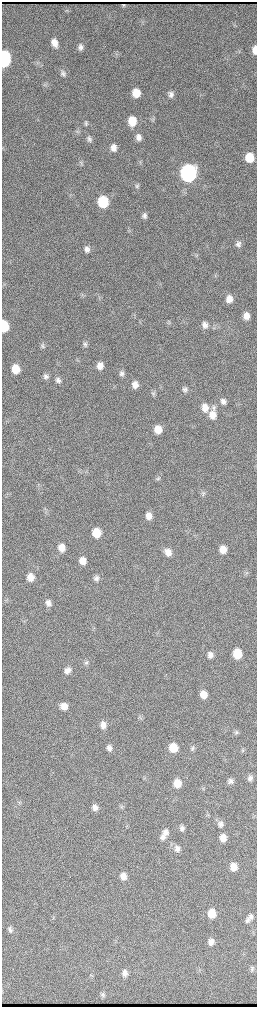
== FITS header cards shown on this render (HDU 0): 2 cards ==
NAXIS1  =                  510 / length of data axis 1
NAXIS2  =                 2010 / length of data axis 2

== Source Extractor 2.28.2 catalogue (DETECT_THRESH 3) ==
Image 510 x 2010 px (HDU 0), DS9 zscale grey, zoomed out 1/2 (1 PNG px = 2 x 2 image px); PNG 259 x 1009 px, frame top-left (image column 2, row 2010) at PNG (2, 2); no overlay
Background 3830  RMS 43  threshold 129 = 3 sigma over >= 5 px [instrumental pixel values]
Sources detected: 95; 1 cannot appear on this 1/2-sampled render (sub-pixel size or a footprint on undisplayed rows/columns) and is not listed; the other 94 listed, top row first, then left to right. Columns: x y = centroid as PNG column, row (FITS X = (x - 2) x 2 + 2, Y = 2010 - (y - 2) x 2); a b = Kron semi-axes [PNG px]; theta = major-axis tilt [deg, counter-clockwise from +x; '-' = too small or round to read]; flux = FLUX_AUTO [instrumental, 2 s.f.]
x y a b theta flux
54 43 9 7 -72 8.1e+04
80 47 8 6 -74 3.6e+04
255 50 8 4 90 6.6e+04
116 54 4 2 - 8.2e+03
4 59 9 5 86 2.0e+06
37 63 5 2 - 1.0e+04
63 73 9 6 -66 3.2e+04
45 84 6 3 23 1.2e+04
136 93 7 7 - 1.5e+05
171 94 8 6 -76 3.3e+04
152 119 7 5 -34 1.6e+04
132 121 9 8 - 1.7e+05
86 123 7 6 - 2.2e+04
77 131 6 6 - 2.0e+04
138 137 8 7 - 4.8e+04
89 139 8 6 -87 2.8e+04
113 148 7 6 - 6.2e+04
250 157 7 7 - 1.9e+05
140 162 7 3 -77 1.3e+04
81 163 5 2 - 8.1e+03
188 173 9 8 - 4.1e+06
137 186 7 5 -33 2.0e+04
103 202 8 7 - 4.5e+05
144 215 7 5 -89 2.8e+04
238 244 8 6 90 3.4e+04
87 249 8 7 - 4.2e+04
215 275 5 2 - 6.6e+03
229 299 8 7 - 7.6e+04
246 316 8 7 - 6.7e+04
169 323 5 1 - 6.1e+03
205 325 9 7 -83 4.5e+04
4 326 8 5 -89 2.9e+05
85 344 7 6 - 2.5e+04
42 345 7 5 -68 2.1e+04
100 366 7 6 - 7.6e+04
15 369 8 7 - 1.5e+05
122 373 8 6 -88 3.1e+04
46 376 7 6 - 2.9e+04
58 380 7 6 - 3.1e+04
135 385 7 6 - 6.8e+04
185 389 8 6 89 3.0e+04
153 393 7 6 - 2.2e+04
223 401 7 6 - 4.1e+04
205 408 10 8 -84 8.6e+04
214 408 9 6 -56 3.4e+04
212 415 11 8 -88 1.0e+05
158 429 7 6 - 1.1e+05
158 479 7 5 69 1.9e+04
203 493 7 6 - 2.2e+04
45 512 4 2 - 8.0e+03
149 516 7 6 - 6.7e+04
96 533 7 7 - 1.9e+05
62 548 8 7 - 8.9e+04
223 549 8 7 - 9.8e+04
168 552 9 7 -75 7.1e+04
83 561 8 6 -78 8.2e+04
246 573 6 2 -68 1.1e+04
30 577 8 7 - 9.6e+04
96 578 7 6 - 3.2e+04
48 603 8 7 - 4.3e+04
237 654 8 7 - 2.3e+05
210 655 8 7 - 4.5e+04
86 662 7 6 - 2.3e+04
67 670 9 8 - 5.4e+04
203 694 7 6 - 9.4e+04
64 706 8 7 - 7.8e+04
140 718 5 3 - 1.1e+04
103 725 9 7 -81 6.0e+04
236 732 7 5 -50 1.9e+04
109 748 7 6 - 3.7e+04
173 748 8 7 - 1.8e+05
193 748 8 5 45 2.1e+04
243 750 6 4 -49 1.3e+04
250 778 7 6 - 3.1e+04
231 781 7 6 - 3.0e+04
177 783 8 7 - 1.3e+05
95 807 8 6 -84 4.4e+04
122 807 4 3 - 1.1e+04
221 824 9 7 83 4.0e+04
182 828 9 6 -84 3.4e+04
165 832 10 8 87 5.3e+04
163 837 9 7 -85 3.8e+04
223 838 7 7 - 8.3e+04
177 849 9 7 -80 4.2e+04
234 867 7 6 - 9.6e+04
123 876 8 7 - 7.2e+04
212 913 8 7 - 1.4e+05
251 917 8 7 - 3.4e+04
247 920 8 7 - 3.2e+04
10 929 7 6 - 2.7e+04
211 942 8 6 88 5.4e+04
252 969 7 5 89 2.0e+04
125 973 9 7 -87 4.4e+04
103 994 7 6 - 2.2e+04
At the frame edge (FLAGS 8, measured only in part): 2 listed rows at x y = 255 50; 4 59
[1 sub-pixel or undisplayed-footprint detection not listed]